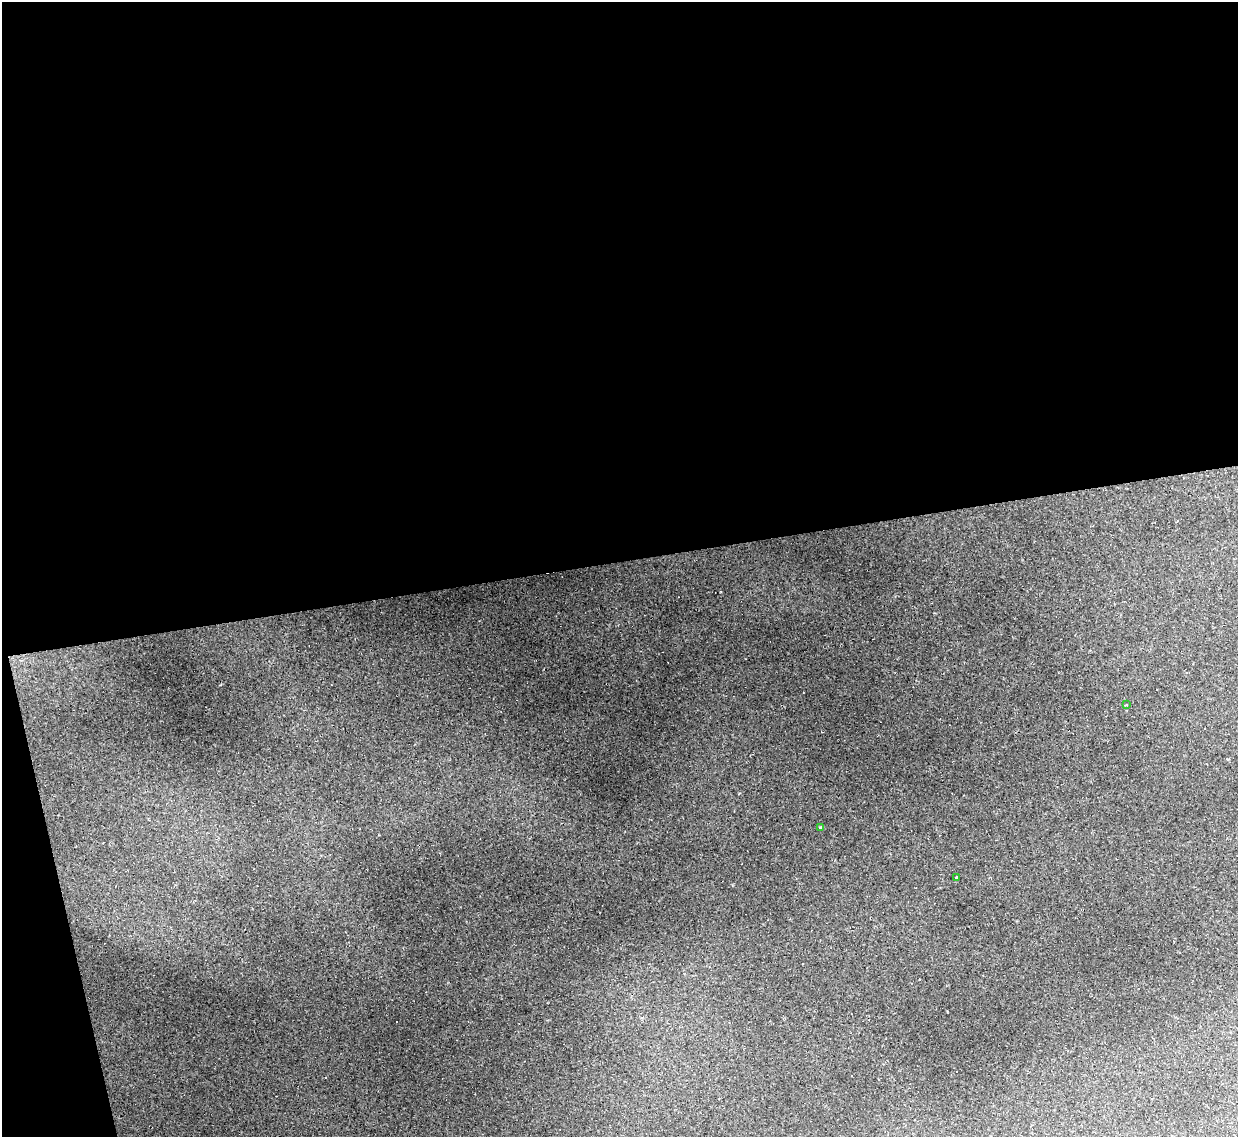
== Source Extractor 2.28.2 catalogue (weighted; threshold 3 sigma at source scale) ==
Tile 1 of 4 x 4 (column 1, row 1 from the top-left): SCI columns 1-1236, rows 3655-4789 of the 4944 x 4925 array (HDU 1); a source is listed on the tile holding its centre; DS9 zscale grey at full resolution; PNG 1240 x 1139 px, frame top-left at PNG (2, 2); each listed source drawn as its Kron ellipse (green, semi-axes under 4 px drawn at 4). Shown black and unused: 51% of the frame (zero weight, under 2 of 3 exposures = <1% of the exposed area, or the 3 px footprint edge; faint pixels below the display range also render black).
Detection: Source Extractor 2.28.2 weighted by HDU 2 'WHT'; one run over the whole footprint, this tile lists its part. Background 0.161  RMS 0.0089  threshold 0.0399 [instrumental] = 3 sigma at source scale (4.5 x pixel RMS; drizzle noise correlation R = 1.50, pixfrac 1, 0.05/0.05 arcsec/px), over >= 5 px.
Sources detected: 3; all 3 listed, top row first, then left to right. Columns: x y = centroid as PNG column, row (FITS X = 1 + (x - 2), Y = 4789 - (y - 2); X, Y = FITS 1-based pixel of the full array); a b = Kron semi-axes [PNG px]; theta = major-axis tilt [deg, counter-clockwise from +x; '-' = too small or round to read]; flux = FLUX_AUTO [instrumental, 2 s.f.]
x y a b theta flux
1127 705 3 3 - 1.8
821 827 4 2 - 2
956 877 3 2 - 0.89